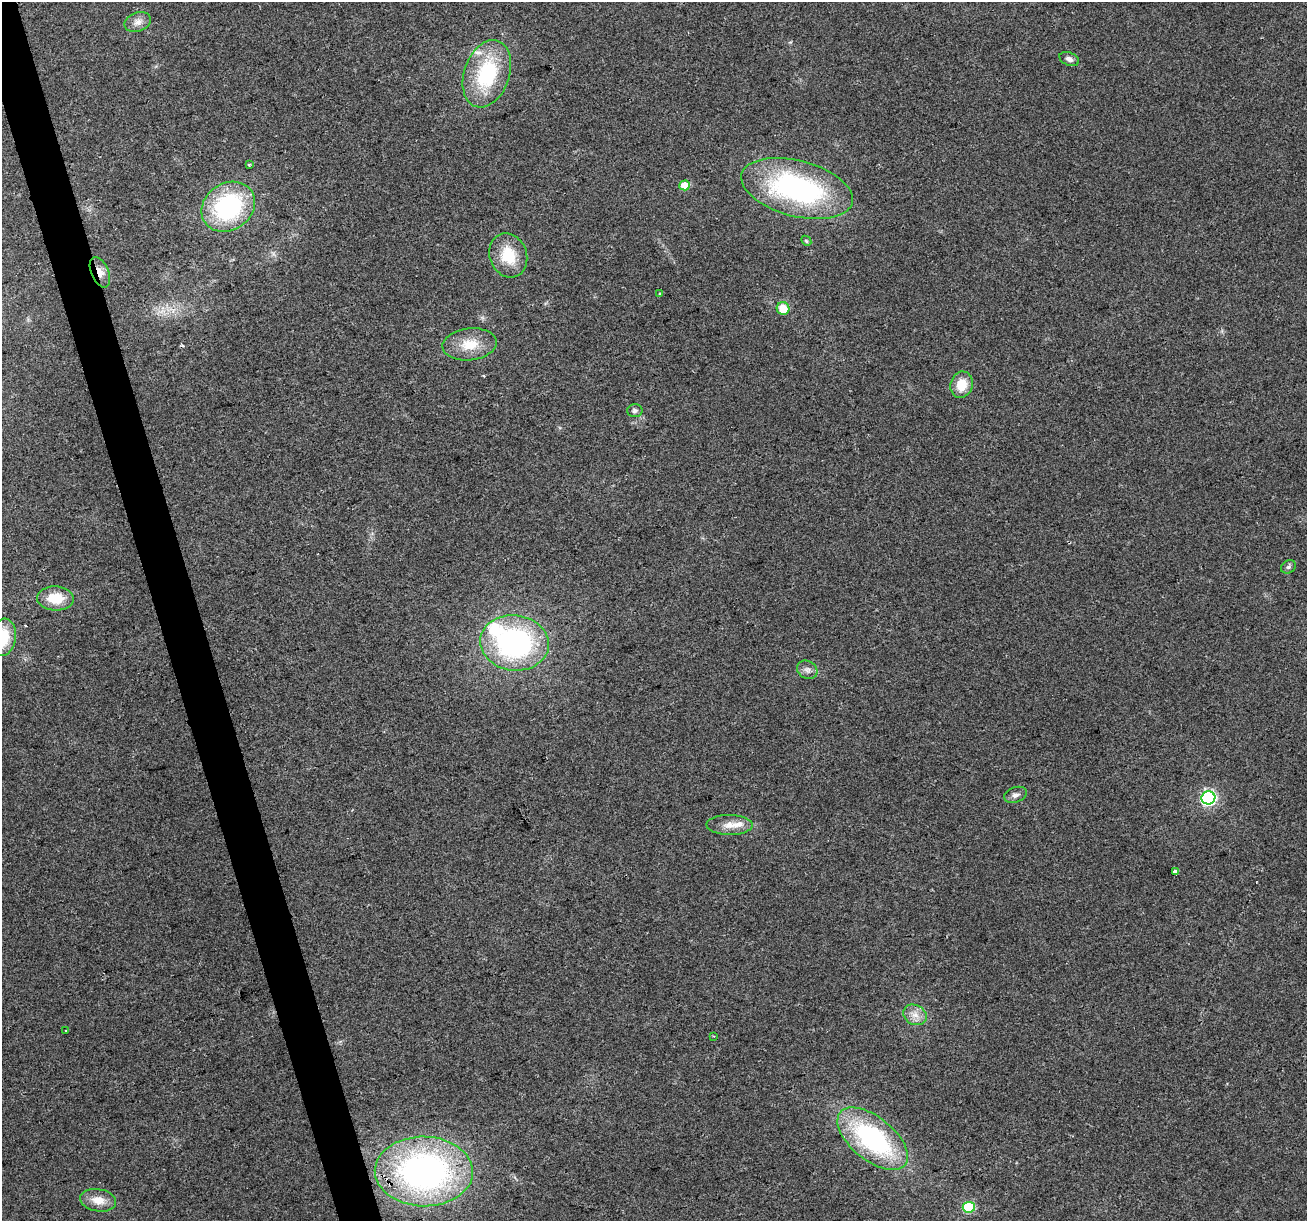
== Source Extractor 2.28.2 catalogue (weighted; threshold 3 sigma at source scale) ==
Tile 11 of 4 x 4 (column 3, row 3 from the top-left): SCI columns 2611-3915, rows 1320-2538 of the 5220 x 5026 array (HDU 1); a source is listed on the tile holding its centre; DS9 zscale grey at full resolution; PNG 1309 x 1223 px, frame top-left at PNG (2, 2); each listed source drawn as its Kron ellipse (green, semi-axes under 4 px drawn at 4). Shown black and unused: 3% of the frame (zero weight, under 2 of 3 exposures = <1% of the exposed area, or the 3 px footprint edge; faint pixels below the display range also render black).
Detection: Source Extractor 2.28.2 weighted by HDU 2 'WHT'; one run over the whole footprint, this tile lists its part. Background 0.0564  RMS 0.0086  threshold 0.0389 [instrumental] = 3 sigma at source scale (4.5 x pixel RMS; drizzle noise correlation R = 1.50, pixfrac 1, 0.0396/0.0396 arcsec/px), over >= 5 px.
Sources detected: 37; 3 cosmic-ray / hot-pixel residue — neither listed nor drawn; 3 inside a brighter listed object's ellipse — not listed separately; the other 31 listed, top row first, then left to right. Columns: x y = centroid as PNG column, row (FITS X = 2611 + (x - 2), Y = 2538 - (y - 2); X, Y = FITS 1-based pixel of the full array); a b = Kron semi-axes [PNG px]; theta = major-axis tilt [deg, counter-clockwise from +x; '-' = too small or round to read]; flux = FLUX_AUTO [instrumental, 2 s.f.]
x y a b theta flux
138 22 13 9 20 6.4
1069 59 10 6 -24 3.3
487 74 35 22 70 70
249 164 4 3 - 2.6
685 185 5 5 - 19
797 188 57 28 -15 180
228 207 28 23 35 110
806 241 6 4 -46 1.1
508 255 22 18 -69 28
100 272 16 8 -67 7.7
660 294 4 3 - 0.75
783 308 6 6 - 16
470 344 27 16 6 21
962 385 13 11 71 16
635 411 7 6 - 2.3
1288 567 8 6 33 2.1
55 598 18 12 -3 22
3 637 19 12 82 28
515 643 34 27 -6 180
807 670 10 8 -30 4.4
1016 795 12 7 18 4.1
1208 798 7 6 - 230
730 825 23 10 0 10
1175 872 4 3 - 8.2
915 1015 12 9 -28 7.6
66 1030 3 2 - 0.92
714 1036 2 2 - 0.84
873 1139 42 21 -39 140
424 1171 49 35 -1 310
98 1200 18 11 -9 12
969 1207 6 5 - 63
Overlapping masked pixels (flux is a lower limit): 1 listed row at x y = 100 272
Isophote crosses this tile's border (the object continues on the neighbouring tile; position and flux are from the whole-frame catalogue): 1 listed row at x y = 3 637